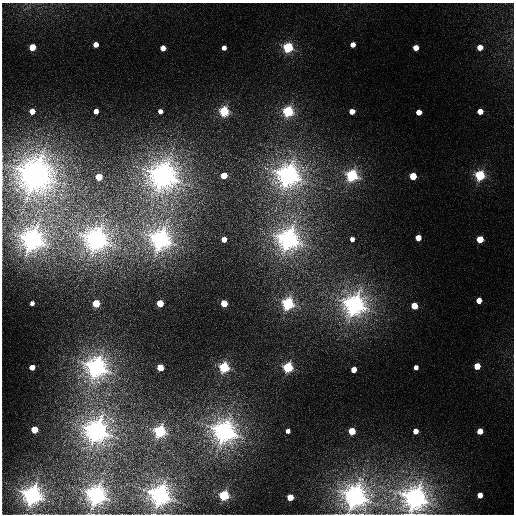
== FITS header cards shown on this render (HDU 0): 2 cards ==
NAXIS1  =                  512 / length of data axis 1
NAXIS2  =                  512 / length of data axis 2

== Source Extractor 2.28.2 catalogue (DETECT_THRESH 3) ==
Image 512 x 512 px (HDU 0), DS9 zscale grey, 1 PNG px = 1 image px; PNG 516 x 516 px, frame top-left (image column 1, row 512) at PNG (2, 3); no overlay
Background 3.07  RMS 1.9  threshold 5.58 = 3 sigma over >= 5 px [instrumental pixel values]
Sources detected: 64; all 64 listed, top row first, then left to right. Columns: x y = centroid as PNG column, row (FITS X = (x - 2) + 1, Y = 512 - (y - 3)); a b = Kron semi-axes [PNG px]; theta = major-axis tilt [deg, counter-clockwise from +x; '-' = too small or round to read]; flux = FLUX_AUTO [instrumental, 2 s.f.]
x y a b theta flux
96 44 4 4 - 2500
353 45 4 4 - 1600
32 47 4 4 - 6200
288 47 5 5 - 40000
480 47 4 4 - 3000
163 48 4 4 - 2300
224 48 4 4 - 1100
416 48 4 4 - 2600
32 111 4 4 - 2400
96 111 4 4 - 1500
160 111 4 4 - 1100
224 111 5 5 - 35000
288 111 5 5 - 47000
352 111 4 4 - 2400
480 111 4 4 - 2700
419 112 4 4 - 2500
35 175 8 8 - 560000
288 175 7 7 - 280000
352 175 5 5 - 65000
480 175 5 5 - 35000
163 176 8 7 - 410000
224 176 4 4 - 6100
413 176 4 4 - 7500
99 177 4 4 - 6100
418 238 4 4 - 2700
96 239 7 7 - 300000
160 239 7 7 - 220000
224 239 4 4 - 2600
288 239 6 6 - 250000
352 239 4 4 - 990
480 239 5 4 - 7400
32 240 6 6 - 280000
479 300 4 4 - 2600
32 303 4 4 - 850
96 303 4 4 - 10000
160 303 4 4 - 7300
224 303 4 4 - 7500
288 303 5 5 - 64000
354 305 7 7 - 260000
414 306 4 4 - 6100
477 366 4 4 - 5600
32 367 4 4 - 2300
96 367 6 6 - 240000
160 367 4 4 - 6100
224 367 5 5 - 44000
288 367 5 5 - 38000
416 367 4 4 - 1000
354 369 4 4 - 2500
34 430 4 4 - 5900
96 431 7 6 - 300000
160 431 5 5 - 65000
224 431 7 7 - 280000
288 431 4 4 - 950
352 431 4 4 - 7000
416 431 4 4 - 2100
480 431 4 4 - 4000
32 495 5 5 - 220000
96 495 6 6 - 220000
160 495 6 6 - 250000
224 495 5 5 - 38000
480 495 4 4 - 2400
355 496 7 7 - 300000
290 497 4 4 - 6200
415 498 7 7 - 300000
At the frame edge (FLAGS 8, measured only in part): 4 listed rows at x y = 96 495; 160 495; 355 496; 415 498